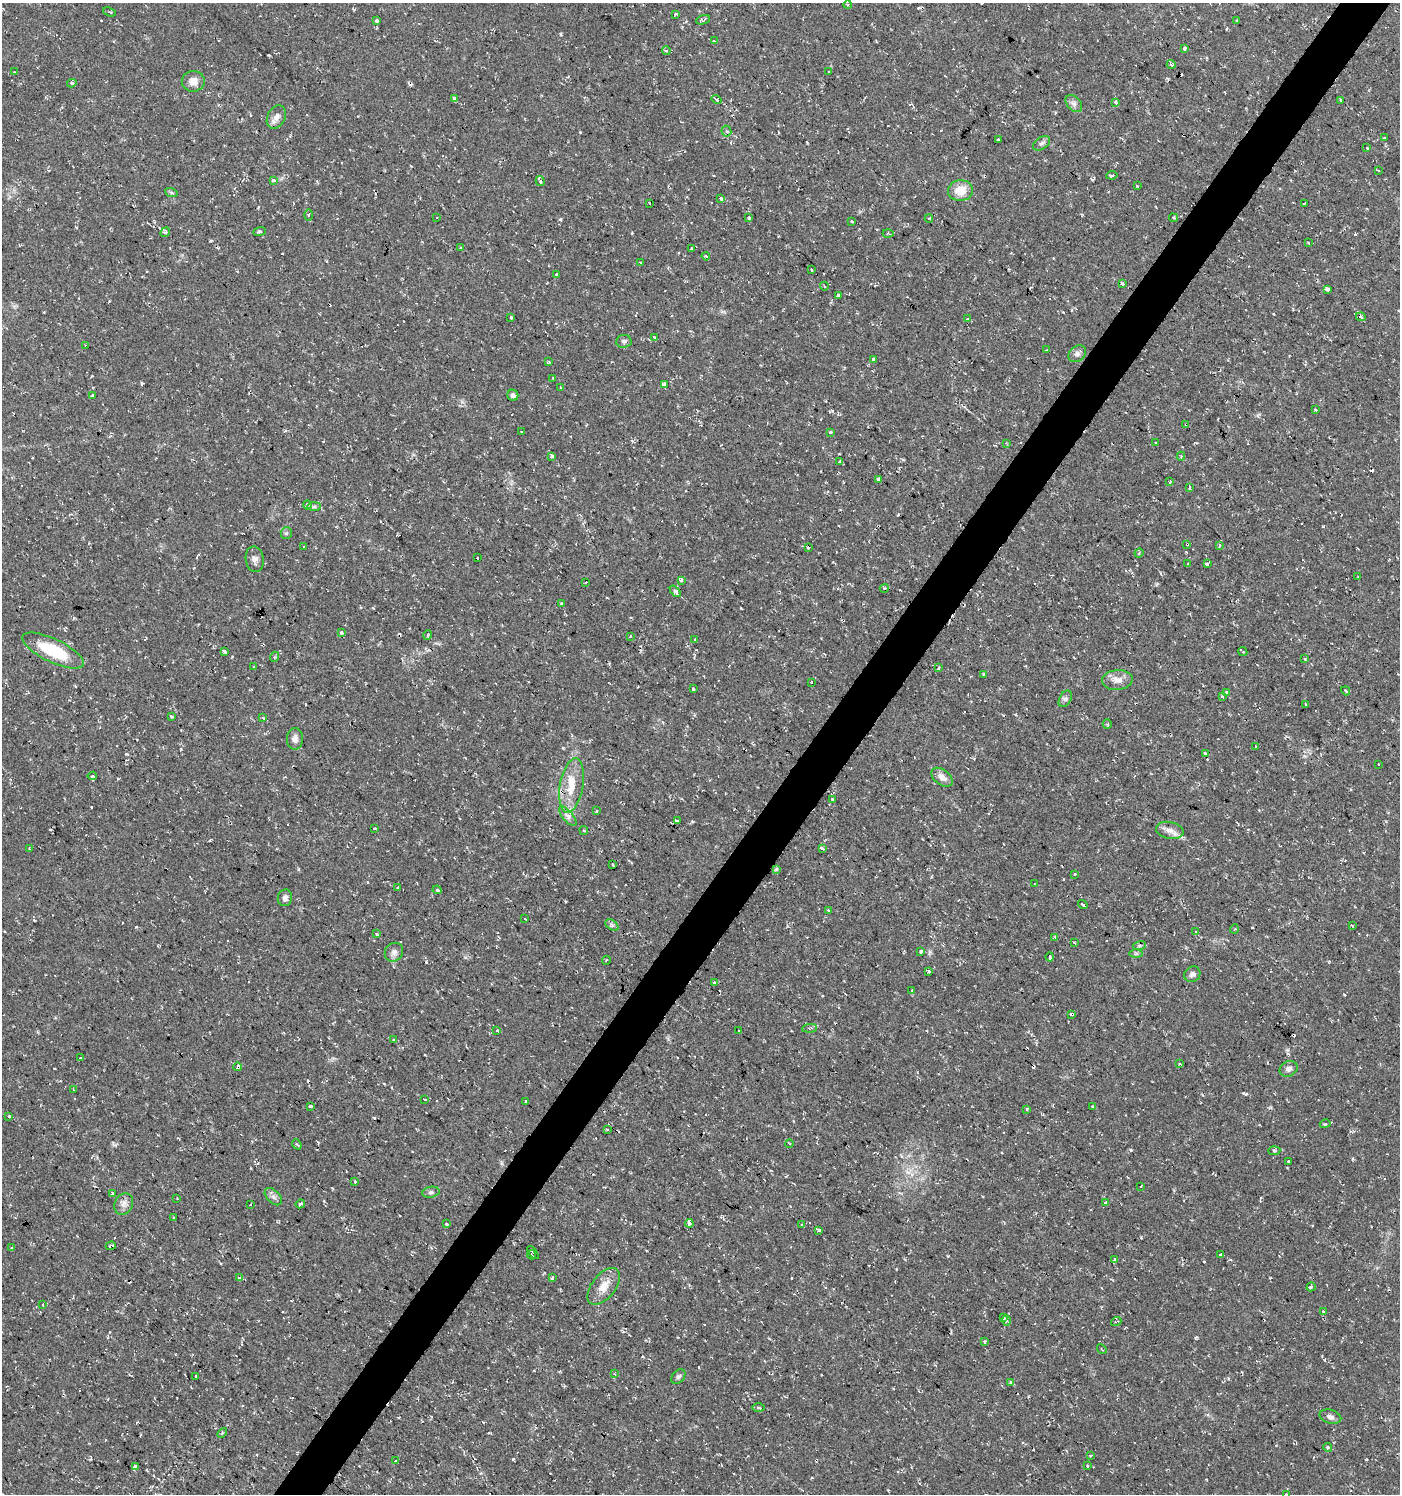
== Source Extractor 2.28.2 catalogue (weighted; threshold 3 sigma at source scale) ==
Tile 10 of 4 x 4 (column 2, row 3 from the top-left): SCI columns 1639-3036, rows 1493-2984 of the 6010 x 5973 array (HDU 1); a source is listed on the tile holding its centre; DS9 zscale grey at full resolution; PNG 1402 x 1496 px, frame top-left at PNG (2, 3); each listed source drawn as its Kron ellipse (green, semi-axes under 4 px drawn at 4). Shown black and unused: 4% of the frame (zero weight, under 2 of 3 exposures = <1% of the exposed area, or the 3 px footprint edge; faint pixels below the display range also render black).
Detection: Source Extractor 2.28.2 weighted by HDU 2 'WHT'; one run over the whole footprint, this tile lists its part. Background 0.0375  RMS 0.004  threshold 0.018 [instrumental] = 3 sigma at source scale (4.5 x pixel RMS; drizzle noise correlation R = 1.50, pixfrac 1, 0.0396/0.0396 arcsec/px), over >= 5 px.
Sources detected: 290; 56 cosmic-ray / hot-pixel residue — neither listed nor drawn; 1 inside a brighter listed object's ellipse — not listed separately; the other 233 listed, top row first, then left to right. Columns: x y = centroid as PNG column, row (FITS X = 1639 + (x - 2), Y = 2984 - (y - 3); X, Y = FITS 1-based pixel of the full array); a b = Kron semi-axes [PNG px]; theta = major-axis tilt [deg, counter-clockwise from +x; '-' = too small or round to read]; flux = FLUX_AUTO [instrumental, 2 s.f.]
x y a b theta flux
848 5 4 3 - 0.37
109 12 7 2 -20 0.45
675 14 4 3 - 1.7
703 20 7 4 21 0.62
376 21 4 3 - 1.4
1237 21 3 3 - 1.6
714 41 3 3 - 0.62
1185 48 3 3 - 2.3
666 51 4 3 - 0.92
1171 64 4 3 - 0.87
14 72 2 2 - 0.35
828 72 3 2 - 0.46
193 81 11 10 - 3.3
72 83 5 4 - 0.87
454 99 4 3 - 2.8
717 100 5 3 - 0.71
1341 100 3 3 - 1.1
1116 102 3 3 - 1.6
1074 103 10 6 -49 1.5
276 117 12 8 62 2.5
726 131 5 5 - 0.62
1384 138 3 3 - 1.3
998 140 3 3 - 2.1
1042 143 9 5 33 1.2
1367 148 3 3 - 1.1
1378 170 4 3 - 0.81
1112 175 5 3 - 1.3
273 180 3 3 - 1.9
540 181 5 3 - 1.3
1137 186 3 3 - 0.3
960 190 12 10 3 7
171 192 6 4 -20 0.59
721 199 4 3 - 2.2
650 203 3 2 - 0.83
1304 203 3 2 - 0.47
308 215 5 4 - 0.53
437 217 3 2 - 0.55
749 217 3 3 - 0.87
929 218 4 3 - 0.4
1173 218 4 3 - 0.45
852 221 4 3 - 1.3
165 232 5 4 - 1.2
260 232 6 4 19 0.55
888 234 5 3 - 0.4
1308 242 3 2 - 0.66
460 248 3 2 - 0.58
692 248 3 3 - 1.8
706 256 4 3 - 0.48
641 263 4 3 - 1.2
811 269 3 3 - 0.74
556 274 4 3 - 0.47
1122 283 3 3 - 4.9
824 286 4 3 - 0.3
1328 289 4 3 - 4.9
838 295 4 3 - 1.9
511 317 3 3 - 1.1
1361 317 5 3 - 0.49
967 319 3 3 - 1.6
654 337 3 3 - 1.3
624 341 8 6 7 1
85 345 2 2 - 0.27
1046 350 3 2 - 0.34
1077 354 10 7 39 1.6
874 359 3 3 - 12
548 362 3 3 - 0.49
553 378 3 2 - 0.32
664 384 3 3 - 24
560 387 3 2 - 0.28
513 395 5 5 - 1.1
92 396 3 3 - 1.1
1316 410 4 3 - 0.61
1186 424 3 3 - 0.7
522 432 3 3 - 1.7
831 432 3 3 - 1.6
1006 443 3 3 - 0.31
1156 443 3 2 - 0.39
552 456 3 3 - 2
1181 456 4 4 - 0.45
840 462 3 3 - 5
878 479 4 3 - 1.2
1170 482 3 3 - 0.74
1189 487 4 3 - 3.8
307 505 5 3 - 0.57
314 507 7 4 1 0.85
286 533 6 5 - 0.71
1187 544 3 3 - 1.4
1220 545 3 3 - 1.5
304 547 3 3 - 1.5
808 548 3 3 - 0.57
1139 553 5 4 - 0.57
478 558 3 3 - 1.2
255 559 13 9 -81 2.1
1188 563 3 2 - 0.73
1207 564 3 3 - 4.2
1358 577 3 2 - 0.42
681 580 3 3 - 3.3
586 582 2 2 - 0.34
884 588 4 3 - 0.67
675 591 7 4 -48 1.2
561 604 4 4 - 0.62
341 632 3 3 - 4.4
428 635 4 4 - 0.6
630 636 3 3 - 1.3
695 640 3 3 - 1.5
53 651 34 11 -26 19
224 651 4 3 - 13
1243 651 5 2 - 1.4
274 657 5 3 - 0.39
1305 659 3 3 - 0.47
254 667 3 3 - 1.6
939 668 3 3 - 1.4
984 674 3 2 - 0.49
1117 680 15 10 4 3.2
811 682 3 3 - 4.8
693 689 3 3 - 3.2
1346 691 5 3 - 2.3
1226 692 3 3 - 1.8
1222 696 3 3 - 1.2
1065 699 9 5 61 1
1306 705 3 3 - 1.4
171 716 3 3 - 0.65
263 718 3 3 - 0.8
1107 724 5 4 - 0.5
295 739 10 8 -90 1.8
1256 746 3 3 - 0.69
1205 754 3 3 - 6
1378 764 2 2 - 0.34
92 776 4 4 - 0.56
942 777 12 7 -37 2.4
571 786 27 11 80 8.6
832 799 3 3 - 0.58
597 811 3 3 - 1.1
568 816 12 5 -51 1.6
678 821 4 3 - 7.1
374 828 3 2 - 0.63
584 830 4 4 - 0.57
1170 830 14 8 -12 2.7
29 848 3 2 - 0.41
822 848 4 3 - 2.7
613 865 3 2 - 0.38
776 869 3 3 - 0.63
1075 874 3 3 - 0.52
1035 884 3 2 - 0.25
398 887 3 3 - 1.8
437 890 4 3 - 0.57
285 898 8 7 - 1.4
1083 904 5 3 - 1.9
829 910 3 3 - 1.1
525 919 3 2 - 0.28
612 925 7 4 -34 0.84
1352 925 4 2 - 0.34
1234 929 4 3 - 0.34
1195 932 3 2 - 0.57
376 934 4 3 - 1.6
1055 937 3 3 - 0.81
1074 943 3 3 - 1
1140 945 6 3 19 0.47
921 951 3 3 - 4.2
394 952 10 9 - 1.8
1136 954 6 4 1 0.76
1050 957 4 3 - 2.9
606 960 4 2 - 0.38
929 971 3 3 - 1.7
1192 974 8 7 - 1.4
715 983 3 3 - 1.4
912 991 3 3 - 2.6
1072 1014 3 3 - 2
809 1028 7 3 5 0.5
497 1030 3 3 - 0.51
739 1031 3 2 - 0.44
394 1039 3 3 - 0.71
81 1058 3 3 - 1.7
1180 1064 3 2 - 0.48
238 1067 4 3 - 3.4
1289 1069 9 7 25 1.7
74 1090 4 2 - 0.33
425 1099 3 2 - 1.4
525 1101 3 3 - 0.93
310 1106 3 2 - 0.53
1092 1106 3 3 - 0.36
1027 1109 3 3 - 1.4
9 1116 3 3 - 1.1
1325 1124 5 3 - 0.45
607 1130 4 3 - 0.48
789 1143 4 2 - 0.33
297 1144 5 3 - 0.5
1274 1151 6 4 5 0.58
1289 1161 3 3 - 1.2
355 1181 3 3 - 2
1141 1186 3 3 - 1.1
431 1192 8 5 10 1
113 1193 4 3 - 0.65
273 1197 10 6 -45 1.4
177 1198 2 2 - 0.28
1106 1203 4 3 - 7.8
124 1204 11 9 64 2.2
250 1204 3 3 - 1.5
300 1204 5 2 - 0.67
174 1218 3 2 - 0.49
689 1223 4 3 - 2.2
447 1224 3 3 - 1.7
802 1225 3 3 - 0.44
819 1230 4 3 - 1.4
111 1246 5 3 - 1.3
11 1248 4 3 - 0.46
533 1253 7 3 -54 0.58
531 1255 4 3 - 0.32
1220 1255 3 3 - 1.5
1115 1259 3 3 - 0.7
239 1278 4 3 - 0.78
552 1278 3 3 - 1.7
604 1286 21 11 52 5.5
1311 1287 5 3 - 2.2
43 1304 4 2 - 0.26
1323 1311 3 3 - 1.5
1003 1318 3 2 - 1
1006 1320 5 3 - 0.51
1116 1322 5 3 - 0.72
985 1342 3 3 - 1.6
1102 1349 5 2 - 0.33
614 1374 3 3 - 0.41
196 1376 3 2 - 1.1
678 1376 8 6 50 0.92
1011 1382 4 3 - 0.93
758 1408 6 3 -1 0.55
1330 1417 11 7 -15 1.4
222 1433 6 3 45 0.5
1328 1447 4 4 - 0.62
1091 1455 3 3 - 5.6
395 1461 3 2 - 0.84
1087 1465 3 3 - 2.5
135 1466 3 3 - 1.6
1286 1494 3 3 - 0.79
Overlapping masked pixels (flux is a lower limit): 5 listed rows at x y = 1186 424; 1187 544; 1072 1014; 238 1067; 111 1246
Isophote crosses this tile's border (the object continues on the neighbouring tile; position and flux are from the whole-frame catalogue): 1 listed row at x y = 1286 1494
Unlisted compact peaks at least as high as the median listed source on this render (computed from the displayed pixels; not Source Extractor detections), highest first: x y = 513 1459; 560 219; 1246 1094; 268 55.